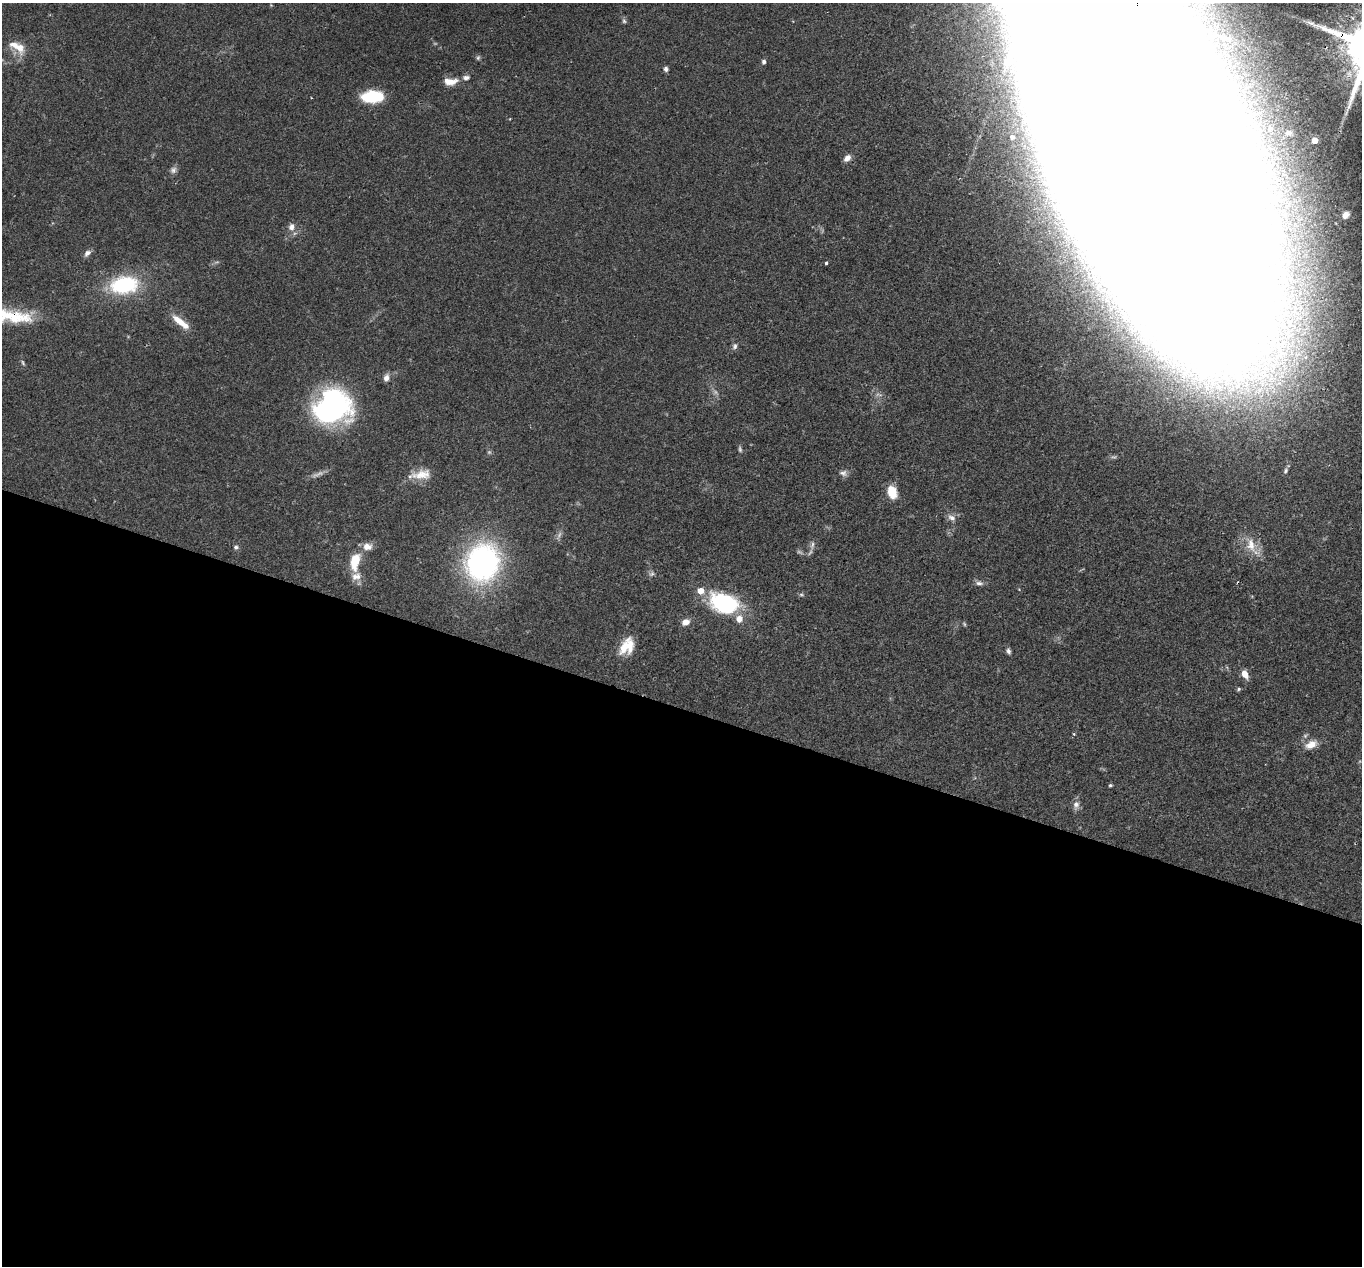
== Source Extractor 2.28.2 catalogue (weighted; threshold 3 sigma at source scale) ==
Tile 14 of 4 x 4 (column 2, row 4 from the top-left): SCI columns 1364-2723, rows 267-1530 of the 5444 x 5458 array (HDU 1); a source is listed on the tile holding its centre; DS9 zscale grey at full resolution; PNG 1364 x 1268 px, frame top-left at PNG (2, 3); no overlay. Shown black and unused: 44% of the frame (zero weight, under 2 of 3 exposures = <1% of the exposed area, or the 3 px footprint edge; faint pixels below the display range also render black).
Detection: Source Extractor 2.28.2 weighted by HDU 2 'WHT'; one run over the whole footprint, this tile lists its part. Background 0.0311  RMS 0.0038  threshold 0.0171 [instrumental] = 3 sigma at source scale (4.5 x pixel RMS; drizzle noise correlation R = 1.50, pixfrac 1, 0.05/0.05 arcsec/px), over >= 5 px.
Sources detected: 66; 6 too faint to see at this stretch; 4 inside a brighter object's white glare — not listed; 5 inside a brighter listed object's ellipse — not listed separately; the other 51 listed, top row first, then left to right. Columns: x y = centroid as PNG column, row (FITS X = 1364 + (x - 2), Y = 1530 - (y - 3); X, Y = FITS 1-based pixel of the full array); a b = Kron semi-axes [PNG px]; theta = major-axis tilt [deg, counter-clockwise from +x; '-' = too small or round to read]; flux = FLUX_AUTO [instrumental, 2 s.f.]
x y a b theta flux
624 21 7 6 - 0.77
20 48 17 12 -73 5.2
478 58 7 5 63 0.63
764 62 6 5 - 0.9
666 69 6 5 - 0.99
466 78 8 6 7 1.4
450 81 16 8 0 4.5
1254 84 50 46 86 51
372 97 21 11 3 16
1288 133 11 6 -7 1.4
1012 137 8 8 - 2.4
1315 140 5 4 - 5.6
1147 148 259 83 -66 9400
847 158 9 6 42 2.2
173 170 10 8 56 1.4
1345 215 9 7 49 2.9
291 227 10 9 - 2.5
87 253 10 6 44 1.6
826 263 3 3 - 1.3
124 285 23 14 8 37
179 321 22 8 -40 5.7
735 346 8 6 75 1.1
23 363 8 4 -64 0.64
386 378 9 7 76 1.9
333 407 33 30 -85 81
740 449 9 5 -78 0.75
1286 471 7 5 59 0.84
843 473 10 8 -13 1.6
421 474 28 12 8 6.3
892 492 15 10 -74 6.5
951 518 13 8 -33 2
812 545 13 5 77 1.6
1251 545 20 12 -86 6
236 547 6 5 - 0.91
367 547 12 9 2 3.1
355 561 14 7 78 12
482 563 36 31 73 90
356 576 14 10 23 3.1
979 583 11 6 -4 1.4
701 591 5 5 - 5.3
724 603 26 17 -22 42
686 622 7 6 - 3.3
964 624 6 4 -60 0.49
629 645 24 10 89 6.1
1008 651 8 5 -69 1.1
1245 674 9 6 -63 3.5
1239 689 6 4 29 0.53
1074 734 4 3 - 0.43
1311 744 17 10 27 4.1
1110 785 5 4 - 0.55
1076 805 13 9 80 2
Overlapping masked pixels (flux is a lower limit): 1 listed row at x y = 1147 148
Isophote crosses this tile's border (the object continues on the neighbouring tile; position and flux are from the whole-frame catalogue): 1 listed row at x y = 1147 148